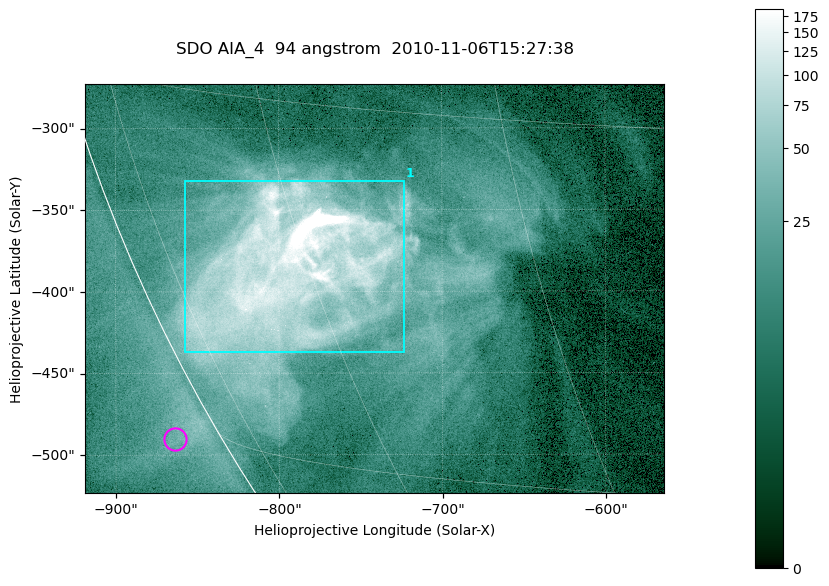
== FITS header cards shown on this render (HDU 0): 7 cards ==
TELESCOP= 'SDO     '           /
INSTRUME= 'AIA_4   '           /
WAVELNTH=                   94 /
WAVEUNIT= 'angstrom'           /
DATE-OBS= '2010-11-06T15:27:38.12' /
CTYPE1  = 'HPLN-TAN'           /
CTYPE2  = 'HPLT-TAN'           /

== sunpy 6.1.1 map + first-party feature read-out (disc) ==
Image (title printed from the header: SDO AIA_4  94 angstrom  2010-11-06T15:27:38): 591 x 417 px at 0.6 arcsec/px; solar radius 968 arcsec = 1614 px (partial field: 2.7% of the solar disc is inside the frame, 89% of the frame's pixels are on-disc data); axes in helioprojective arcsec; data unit not stated in the header (colour bar unlabelled)
Pointing: header CRPIX1/2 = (2053.81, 2042.90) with CRVAL1/2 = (0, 0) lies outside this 591 x 417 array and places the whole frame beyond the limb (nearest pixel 1.36 R_sun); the SolarSoft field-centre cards XCEN/YCEN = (-741.2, -398.2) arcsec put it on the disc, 768 arcsec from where CRPIX/CRVAL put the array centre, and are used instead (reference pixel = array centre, CRVAL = XCEN/YCEN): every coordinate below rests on XCEN/YCEN
Orientation: roll -0.138 deg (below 1 deg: not rotated)
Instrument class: DISC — disc imager (sunpy class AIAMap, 94 A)
Bright regions (active regions / flare kernels): reference = the on-disc median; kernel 5 px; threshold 5 sigma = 55.4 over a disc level ~10.5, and >= 1.15x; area >= 246 px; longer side >= 5 px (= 3 arcsec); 1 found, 1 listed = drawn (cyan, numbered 1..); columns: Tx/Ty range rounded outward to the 2 arcsec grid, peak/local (2 s.f.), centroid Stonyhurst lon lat
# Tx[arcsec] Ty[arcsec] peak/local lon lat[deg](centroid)
1 -858..-722 -438..-332 38 -62 -22
Off-limb structures (1.02-1.3 R_sun): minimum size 123 px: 2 found; the strongest spans PA ~120 deg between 1.02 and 1.04 R_sun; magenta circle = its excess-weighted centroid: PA ~120 deg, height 1.03 R_sun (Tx ~-864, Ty ~-490 arcsec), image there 1.6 x the reference